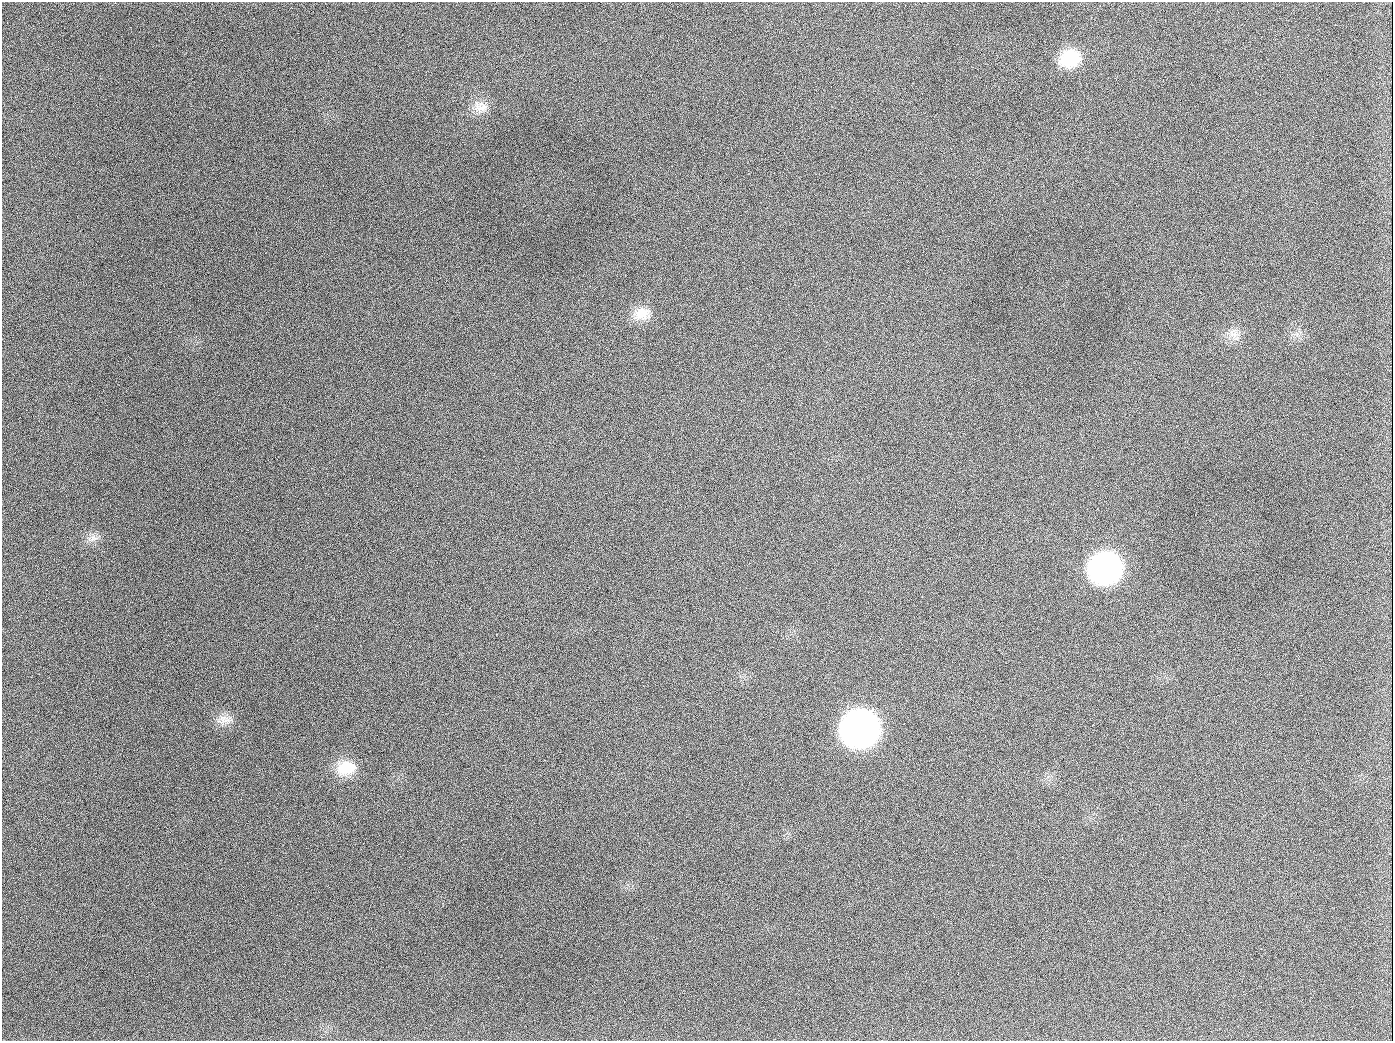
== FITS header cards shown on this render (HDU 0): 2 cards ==
NAXIS1  =                 1391
NAXIS2  =                 1039

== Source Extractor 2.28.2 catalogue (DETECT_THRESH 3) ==
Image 1391 x 1039 px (HDU 0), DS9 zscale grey, 1 PNG px = 1 image px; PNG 1395 x 1043 px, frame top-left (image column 1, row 1039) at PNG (2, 2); no overlay
Background 1960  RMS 80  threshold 241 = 3 sigma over >= 5 px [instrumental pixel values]
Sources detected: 12; all 12 listed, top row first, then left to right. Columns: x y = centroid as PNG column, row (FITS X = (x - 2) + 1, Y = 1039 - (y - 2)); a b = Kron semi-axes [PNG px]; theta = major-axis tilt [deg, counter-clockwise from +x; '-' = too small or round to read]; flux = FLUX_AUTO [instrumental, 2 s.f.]
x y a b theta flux
1070 59 24 19 18 2.3e+05
480 107 21 16 -12 8.1e+04
189 126 2 2 - 1.0e+04
642 314 23 16 18 9.6e+04
1233 334 17 12 -76 6.0e+04
654 407 2 2 - 5.4e+03
92 538 17 8 20 4.2e+04
1105 568 24 21 14 1.8e+06
223 718 17 10 68 5.6e+04
860 729 24 22 10 4.2e+06
346 768 25 18 14 1.4e+05
944 1026 3 2 - 7.2e+03